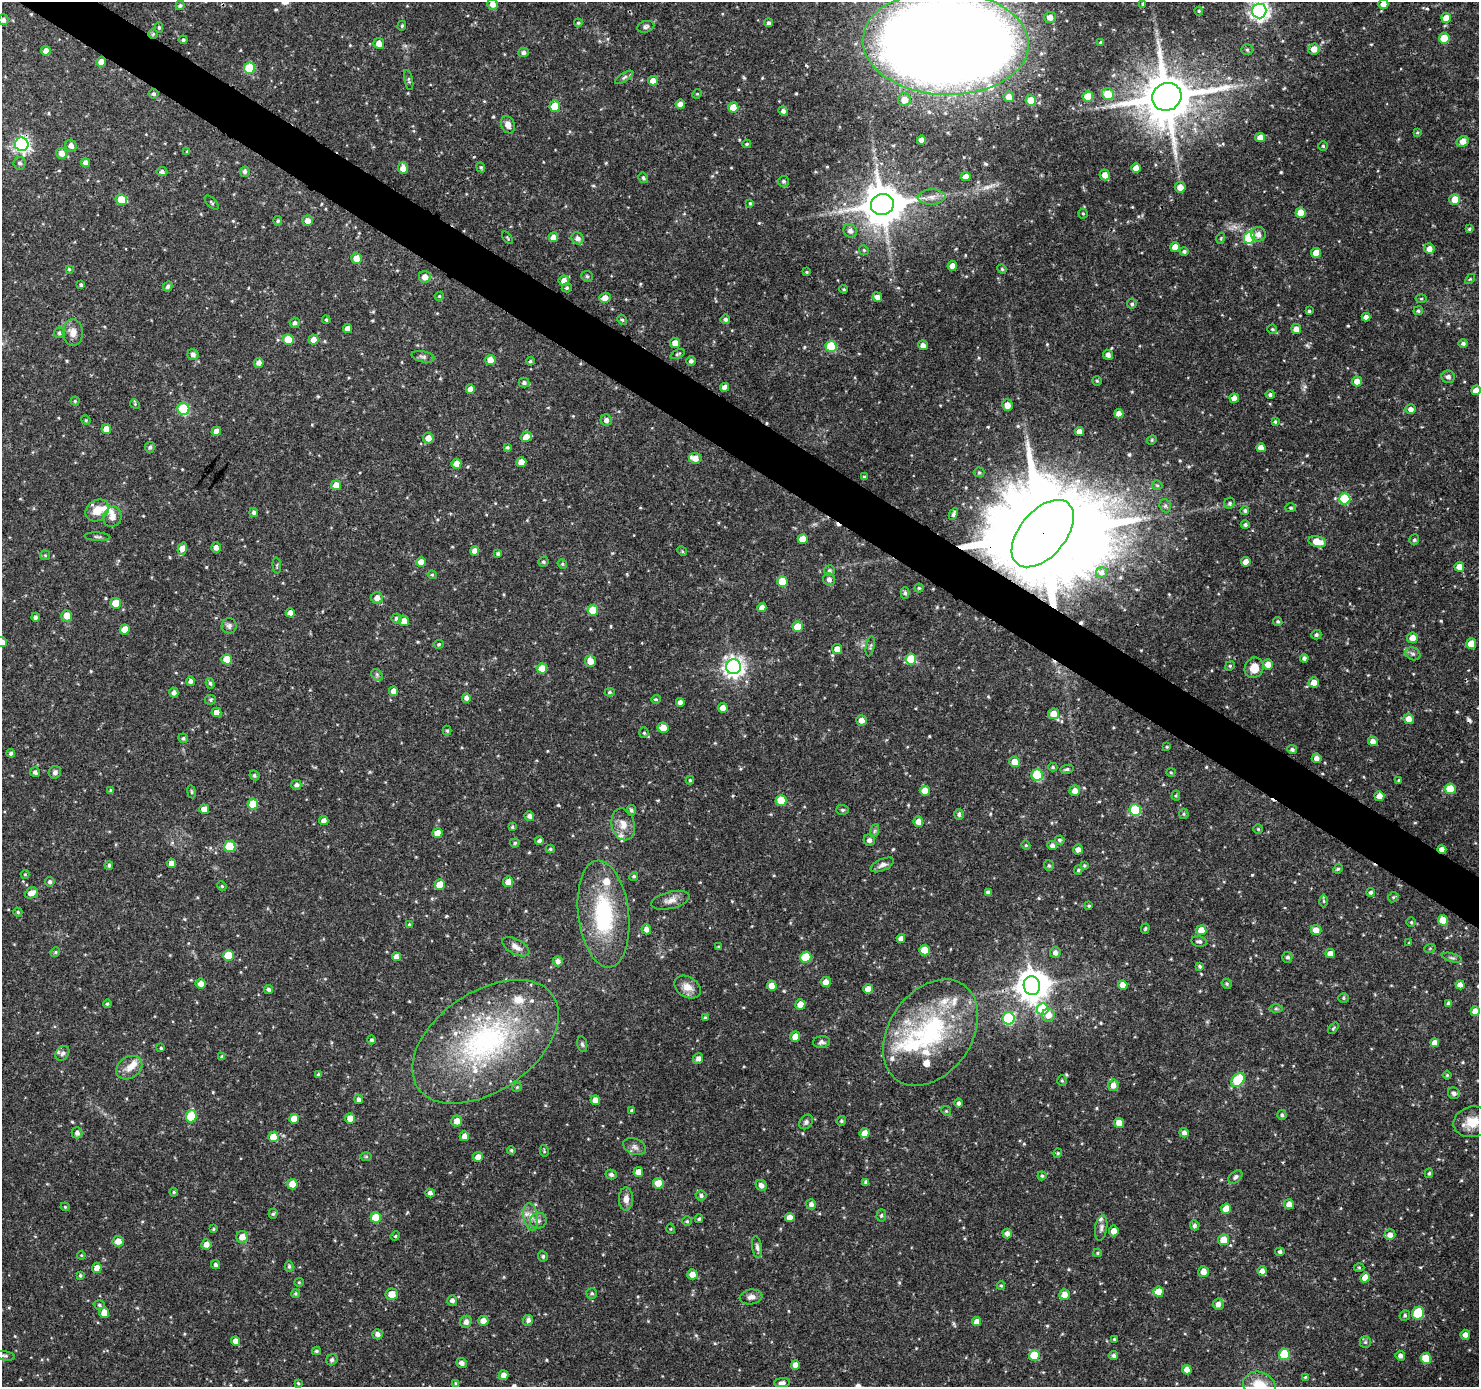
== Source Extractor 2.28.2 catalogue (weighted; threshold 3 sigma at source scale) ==
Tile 11 of 4 x 4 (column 3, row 3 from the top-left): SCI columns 2959-4435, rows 1573-2957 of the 5923 x 5981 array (HDU 1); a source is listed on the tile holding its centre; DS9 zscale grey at full resolution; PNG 1481 x 1389 px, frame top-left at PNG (2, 2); each listed source drawn as its Kron ellipse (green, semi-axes under 4 px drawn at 4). Shown black and unused: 4% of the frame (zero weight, under 3 of 4 exposures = <1% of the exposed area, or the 3 px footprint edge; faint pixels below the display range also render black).
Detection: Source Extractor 2.28.2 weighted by HDU 2 'WHT'; one run over the whole footprint, this tile lists its part. Background 0.0397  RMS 0.0025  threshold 0.0113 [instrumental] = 3 sigma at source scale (4.5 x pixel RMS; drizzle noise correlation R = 1.50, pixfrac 1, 0.0396/0.0396 arcsec/px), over >= 5 px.
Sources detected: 593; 1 inside a brighter object's white glare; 6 cosmic-ray / hot-pixel residue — neither listed nor drawn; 22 inside a brighter listed object's ellipse — not listed separately; of the other 564, all 500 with FLUX_AUTO >= 0.259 (the completeness limit of this list) listed and drawn (64 fainter detections not listed), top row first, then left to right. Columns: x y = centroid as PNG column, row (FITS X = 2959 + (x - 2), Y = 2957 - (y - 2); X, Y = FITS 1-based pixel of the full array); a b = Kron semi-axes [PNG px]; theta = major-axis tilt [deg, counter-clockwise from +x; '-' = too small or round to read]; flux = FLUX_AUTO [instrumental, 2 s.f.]
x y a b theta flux
493 4 5 5 - 1.7
1143 4 3 3 - 0.35
1383 4 5 5 - 1.7
180 5 5 4 - 0.48
1199 11 4 4 - 0.31
1259 11 7 7 - 110
1050 17 6 5 - 1.7
1446 18 5 5 - 3.4
3 20 5 5 - 0.72
578 23 4 4 - 0.29
769 23 4 4 - 0.56
402 26 5 4 - 0.32
159 27 5 4 - 0.38
646 27 9 5 15 0.66
153 34 5 5 - 0.37
1444 38 5 5 - 5.9
183 40 4 4 - 0.39
1101 42 3 3 - 0.44
379 43 5 5 - 1.9
946 43 83 52 -2 850
1314 49 5 5 - 2.1
1247 50 6 5 - 0.42
46 51 5 5 - 1.6
523 52 5 4 - 0.81
101 62 5 5 - 1.9
250 68 6 5 - 13
624 77 10 4 32 0.57
409 80 10 4 -80 0.42
653 81 5 4 - 2
153 94 5 5 - 0.55
697 94 5 4 - 0.26
1108 94 6 6 - 4.5
1009 97 5 5 - 2.1
1088 97 5 5 - 6.7
1167 97 15 13 33 1400
904 100 6 6 - 2.3
1031 100 5 5 - 4.1
680 104 5 4 - 1.6
555 106 5 5 - 5.5
733 107 5 5 - 3.7
783 111 5 4 - 0.83
508 125 9 6 -68 1.3
1417 132 4 3 - 0.28
1260 137 5 4 - 1.9
921 140 4 4 - 1.6
1463 141 6 5 - 2.2
22 144 7 6 - 64
747 144 4 4 - 0.33
71 146 6 5 - 1.3
1323 146 5 5 - 0.37
187 152 4 4 - 0.27
61 153 5 5 - 1.8
85 162 4 4 - 1
20 163 6 6 - 0.65
481 167 5 4 - 0.32
403 168 6 5 - 1.9
1136 168 5 5 - 2
162 172 5 4 - 0.67
245 172 5 5 - 0.61
1105 175 5 5 - 1.9
966 177 5 4 - 2.1
643 178 5 4 - 0.53
783 181 5 5 - 0.54
1180 187 5 5 - 2.2
932 197 14 7 3 1.7
121 199 6 5 - 5.3
1455 199 5 5 - 3.3
212 203 9 3 -46 0.36
750 203 4 4 - 0.32
882 204 11 10 - 890
1083 213 5 4 - 0.3
1301 213 5 5 - 4
307 220 5 5 - 1.6
278 221 5 4 - 0.39
1469 229 4 3 - 0.33
850 231 7 6 - 1.1
1258 234 7 7 - 1.4
553 237 5 5 - 1.6
507 238 7 3 -51 0.26
578 238 7 5 -41 1.1
1221 238 5 3 - 0.26
1249 238 6 5 - 16
1175 247 5 5 - 2.5
1429 249 5 5 - 1.6
864 250 5 4 - 0.3
1184 252 4 4 - 0.55
1316 253 5 5 - 3.2
356 258 5 5 - 2.5
952 266 5 4 - 1.8
69 269 4 4 - 0.3
1002 269 5 4 - 0.3
807 272 4 3 - 0.29
587 276 6 5 - 0.4
425 277 6 6 - 2.1
1470 279 6 4 44 0.28
564 281 5 5 - 1.8
81 285 4 4 - 0.43
168 286 5 4 - 0.6
567 288 5 4 - 0.37
844 289 4 3 - 0.3
439 296 4 4 - 0.31
877 297 5 4 - 1.4
605 298 5 5 - 1.9
1421 299 5 3 - 0.28
1132 304 5 4 - 0.42
1309 311 4 4 - 0.33
1418 311 5 4 - 0.45
1366 317 4 4 - 1.3
725 319 5 4 - 0.6
326 320 4 3 - 0.3
622 320 5 4 - 0.39
295 323 5 5 - 0.78
347 328 4 4 - 1.2
1272 329 5 4 - 0.36
1296 329 5 5 - 2
59 333 5 5 - 0.59
73 333 13 10 -86 2.2
288 339 5 5 - 5.2
313 340 5 5 - 1.8
675 343 5 5 - 2.3
1463 343 4 4 - 0.55
923 345 5 4 - 1.4
831 346 5 5 - 13
678 354 7 3 25 0.37
193 355 6 5 - 0.94
1108 355 5 5 - 1.1
423 357 11 5 -12 0.8
490 360 5 5 - 2.8
530 361 4 3 - 0.35
691 361 5 5 - 0.73
259 363 5 5 - 1.2
1448 377 7 6 - 0.85
1097 381 5 4 - 0.31
1357 381 5 5 - 2.2
524 383 5 5 - 0.58
725 387 4 4 - 1.9
470 389 5 4 - 1.9
1476 390 5 4 - 2.2
1270 395 4 4 - 0.59
1234 398 5 4 - 1.9
75 401 4 4 - 0.33
135 404 5 4 - 0.28
1007 405 6 5 - 1.9
183 409 6 6 - 20
1411 409 5 5 - 1.2
1119 414 4 4 - 1.8
86 420 5 4 - 0.32
606 420 5 5 - 1.1
1275 422 4 3 - 0.35
106 429 5 5 - 1.9
216 431 5 4 - 1.9
1079 432 4 4 - 1.7
526 437 5 5 - 2.3
428 438 5 5 - 1.8
1152 440 5 4 - 0.31
150 447 5 5 - 0.59
507 447 4 3 - 0.36
1261 448 4 4 - 1.8
695 458 6 5 - 1.9
521 462 5 5 - 3.2
456 464 5 5 - 2.9
979 472 5 5 - 0.36
864 477 3 3 - 0.32
336 485 5 5 - 2.3
1157 485 5 4 - 0.38
1345 499 5 5 - 16
1230 503 6 5 - 0.52
1165 506 7 5 -70 0.59
1291 508 5 4 - 0.36
97 510 12 10 36 3.5
1245 510 4 4 - 0.46
254 512 4 4 - 0.74
953 514 6 4 64 0.67
112 517 10 9 - 1.6
1245 525 4 4 - 0.56
1043 534 40 23 50 8200
97 537 13 3 -3 0.5
803 539 5 5 - 4.2
1414 540 5 5 - 0.42
1317 542 9 5 -15 4.2
216 547 5 5 - 1
182 549 6 4 73 2.9
475 551 4 4 - 1.7
682 551 5 4 - 0.28
498 553 4 4 - 0.48
45 555 5 5 - 0.3
421 562 5 5 - 2
543 562 5 5 - 0.4
1246 562 5 4 - 1.6
562 564 5 4 - 0.35
277 565 8 3 -85 0.29
1459 567 5 5 - 2.6
829 571 5 5 - 0.56
1101 572 5 5 - 0.73
432 575 4 4 - 0.28
829 579 6 6 - 0.97
782 582 5 5 - 6.4
919 588 4 4 - 0.33
905 593 5 4 - 0.52
377 598 6 5 - 1.8
116 603 5 5 - 4
762 607 4 4 - 1.4
593 610 5 5 - 6
290 613 5 4 - 1.4
67 616 5 5 - 2.7
35 617 4 4 - 0.62
397 619 5 5 - 0.99
404 621 5 5 - 2.1
1278 622 5 4 - 0.43
229 626 7 7 - 0.71
798 627 5 5 - 6.2
125 629 5 5 - 2.5
1316 635 5 4 - 0.59
1412 638 5 5 - 2.1
2 642 5 5 - 1.6
439 644 5 4 - 0.35
1471 644 5 5 - 4.1
870 646 10 3 78 0.42
837 649 5 5 - 1.8
1413 654 8 6 -26 0.74
1304 658 4 4 - 0.7
227 659 5 5 - 4.3
911 659 5 5 - 7
590 661 6 5 - 2.1
1268 664 5 5 - 2.1
1230 666 5 4 - 0.35
733 667 7 7 - 130
1254 668 10 9 - 3.3
542 669 5 5 - 3.8
377 675 6 5 - 0.49
190 681 5 4 - 0.7
1314 682 5 5 - 2
210 683 5 4 - 0.48
394 691 5 4 - 1.9
610 692 5 4 - 0.41
174 693 5 4 - 0.94
466 698 5 4 - 1
656 699 4 4 - 0.3
210 700 5 5 - 0.38
680 702 4 4 - 0.99
723 708 5 5 - 1.8
217 712 5 4 - 2.2
1053 714 5 5 - 2.7
1409 719 5 5 - 1.8
861 720 5 5 - 1.5
663 728 5 5 - 2.5
447 731 5 4 - 0.32
644 733 5 4 - 0.34
183 738 5 4 - 0.47
1373 741 5 4 - 1.3
1167 747 4 3 - 0.28
1292 749 5 4 - 0.57
11 753 4 4 - 0.68
1317 758 5 5 - 1.3
1014 762 5 5 - 2.9
1053 767 4 4 - 0.35
1067 769 6 4 8 0.43
35 772 5 4 - 0.66
55 772 6 6 - 0.83
1171 772 4 4 - 0.28
254 775 5 4 - 0.44
1037 775 6 5 - 16
690 780 4 4 - 0.33
1399 780 4 3 - 0.27
296 785 5 5 - 0.72
1450 789 5 5 - 6.5
111 791 4 4 - 0.44
925 791 5 5 - 2.9
1075 791 5 5 - 1.7
191 792 6 3 -81 0.3
1176 796 5 4 - 0.3
1379 796 5 5 - 2.2
781 800 5 5 - 6.4
253 804 5 5 - 6.4
204 809 5 5 - 2.7
631 810 5 4 - 0.51
842 810 6 5 - 0.42
1135 810 6 5 - 16
959 814 5 4 - 0.58
1184 814 5 5 - 0.35
529 816 4 4 - 0.91
324 821 5 4 - 1.1
918 822 5 5 - 2
623 824 16 11 -77 2.8
512 827 4 4 - 0.35
1258 829 5 5 - 0.31
874 831 7 4 71 0.47
438 833 5 5 - 2.8
869 840 6 5 - 0.95
1059 840 5 4 - 0.48
539 841 4 4 - 0.73
515 843 5 4 - 0.42
1026 845 4 4 - 0.26
1052 845 5 4 - 0.94
230 846 5 5 - 11
550 849 4 3 - 0.35
1442 849 5 4 - 1.8
1078 850 5 5 - 1.2
171 863 4 4 - 2
109 865 4 4 - 0.49
882 865 12 5 24 1
1049 866 5 5 - 0.45
1084 866 4 4 - 0.35
1338 869 5 4 - 0.36
1078 870 4 4 - 0.36
25 874 4 4 - 0.26
634 876 5 4 - 0.43
50 882 5 4 - 0.59
508 882 5 5 - 2.1
440 884 5 5 - 3.9
222 886 5 4 - 0.31
988 892 4 4 - 0.69
1371 892 4 4 - 0.5
31 893 6 5 - 2
1393 897 5 4 - 0.36
670 900 19 8 14 1.9
1324 901 6 4 -89 0.35
1089 906 4 3 - 0.28
18 912 4 4 - 0.33
603 914 54 25 -83 23
1443 920 5 5 - 3.7
1411 922 5 5 - 0.36
409 925 4 4 - 0.42
646 929 5 4 - 1.2
1145 929 5 3 - 0.33
1201 930 5 5 - 3.4
1316 930 5 5 - 2.1
901 939 4 4 - 1.3
1199 941 8 5 -11 0.65
1409 943 4 3 - 0.26
516 947 15 7 -28 1.6
719 947 4 3 - 0.26
1430 948 6 3 19 0.27
925 950 5 5 - 5
55 952 5 4 - 0.33
1055 952 5 5 - 0.95
1330 954 5 4 - 1.7
228 956 5 5 - 7.3
396 957 4 4 - 1.6
806 957 5 5 - 9.8
1287 957 5 5 - 0.67
1452 958 10 3 -15 0.47
558 961 5 5 - 1
1200 966 4 4 - 0.43
826 982 5 5 - 2
201 983 5 5 - 1.7
1227 984 5 4 - 0.41
1123 985 5 4 - 2.1
1460 985 5 4 - 1.4
772 986 5 5 - 2.7
1032 986 9 8 - 400
687 987 14 10 -32 2.4
868 989 5 5 - 2.4
268 990 4 4 - 0.63
1344 998 5 4 - 0.36
1449 1003 4 4 - 0.7
107 1004 4 4 - 0.38
800 1004 5 5 - 2.8
1043 1009 6 5 - 12
1276 1009 7 4 0 0.44
1475 1011 5 4 - 1.8
1048 1015 6 6 - 2.4
705 1018 4 3 - 0.38
1009 1018 6 6 - 21
1333 1028 6 4 50 0.33
930 1033 58 41 55 36
795 1036 5 5 - 2.3
371 1040 4 4 - 0.5
485 1042 82 49 34 56
821 1042 8 6 8 0.72
1435 1043 4 4 - 1.8
582 1044 8 5 -79 0.5
161 1048 3 3 - 0.28
62 1053 8 6 51 0.69
222 1057 4 4 - 0.55
698 1059 5 5 - 1.1
129 1068 14 10 33 2.3
318 1074 4 3 - 0.41
1447 1075 4 4 - 0.28
1062 1080 5 4 - 0.34
1238 1080 8 5 48 14
1113 1085 6 5 - 1.7
517 1087 5 4 - 0.29
1454 1093 6 5 - 0.77
358 1099 5 4 - 0.65
595 1100 5 4 - 2
959 1103 4 4 - 0.61
631 1110 4 4 - 0.35
946 1111 5 4 - 0.31
1282 1115 5 4 - 0.49
191 1116 6 5 - 10
350 1118 5 5 - 2.3
294 1119 5 5 - 3.2
457 1121 5 5 - 2.1
841 1121 5 4 - 0.41
806 1122 8 6 48 0.66
1472 1122 19 15 14 4.6
1119 1123 5 4 - 2.2
77 1133 5 5 - 0.93
864 1133 5 5 - 2
1184 1133 5 4 - 0.93
464 1136 5 4 - 1.8
273 1137 5 5 - 4.3
635 1147 12 7 -23 1.1
511 1150 4 4 - 0.34
544 1151 6 3 -76 0.28
1058 1153 4 4 - 0.3
366 1156 6 4 0 0.33
478 1157 5 5 - 1.9
638 1172 5 4 - 2
1429 1173 5 4 - 0.41
611 1175 5 5 - 0.67
1042 1176 4 4 - 0.38
1236 1177 8 5 42 0.59
866 1182 4 4 - 0.73
658 1183 5 5 - 2.9
292 1184 5 5 - 2.7
761 1185 6 5 - 1.3
174 1192 4 4 - 0.3
430 1193 4 4 - 0.91
701 1195 5 5 - 0.65
626 1199 11 7 -90 1.5
811 1204 5 5 - 0.96
1289 1204 5 5 - 1.7
65 1207 4 4 - 0.26
1226 1209 5 5 - 3
273 1214 5 4 - 0.4
881 1215 6 4 87 0.45
376 1217 5 5 - 6.2
531 1217 14 7 -81 1.8
790 1217 5 4 - 1.9
699 1219 4 3 - 0.42
538 1221 8 7 - 0.97
687 1221 5 5 - 0.37
1195 1225 5 4 - 0.6
1101 1228 13 6 81 0.89
213 1229 4 3 - 0.27
671 1229 5 3 - 0.26
1114 1231 5 4 - 2
1007 1234 5 4 - 1.2
1390 1235 5 5 - 1.5
395 1236 5 4 - 0.33
242 1237 6 6 - 2
1224 1240 5 5 - 2.9
118 1241 6 5 - 2.3
206 1244 5 5 - 1.7
757 1247 11 5 -83 0.73
1280 1252 4 4 - 0.62
1098 1253 4 4 - 0.3
81 1255 4 4 - 0.26
543 1256 5 5 - 0.45
215 1265 5 4 - 0.61
289 1266 5 4 - 0.51
1359 1267 5 3 - 0.26
97 1268 5 5 - 2
1262 1271 4 4 - 1.3
1203 1272 5 5 - 1.9
692 1274 5 5 - 2
80 1275 4 4 - 0.43
1365 1278 5 4 - 2.3
299 1282 5 4 - 0.29
1001 1286 4 4 - 0.3
1159 1292 5 5 - 3.7
295 1293 4 4 - 0.37
592 1293 5 5 - 0.49
392 1294 6 6 - 2.4
1064 1294 5 5 - 2.2
751 1297 11 7 8 1.3
452 1301 5 5 - 0.8
1218 1304 6 5 - 1.3
99 1305 6 4 -18 0.39
104 1313 5 5 - 2.2
1418 1313 6 6 - 13
1405 1315 5 5 - 0.48
528 1320 5 5 - 0.86
483 1321 5 5 - 1.9
466 1322 6 5 - 1.1
977 1322 4 4 - 1.7
377 1334 5 5 - 0.95
1465 1335 5 4 - 1.3
1114 1339 4 4 - 0.33
235 1341 4 4 - 1.7
1365 1342 6 5 - 0.45
316 1351 4 3 - 0.38
1284 1354 5 5 - 10
1034 1355 5 5 - 8.1
4 1356 10 4 -9 0.57
1114 1356 4 4 - 0.61
1400 1356 5 4 - 0.84
1426 1358 5 5 - 5.2
332 1360 6 5 - 0.63
462 1363 5 5 - 1.1
795 1365 5 4 - 1.7
1187 1370 5 4 - 1.8
503 1375 5 5 - 1.5
1305 1377 4 3 - 0.26
298 1383 3 3 - 0.28
782 1383 8 4 7 0.88
456 1384 4 3 - 0.49
1259 1386 17 13 -21 6.4
Overlapping masked pixels (flux is a lower limit): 7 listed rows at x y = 153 34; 946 43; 101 62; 1167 97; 22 144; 1043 534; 1442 849
Isophote crosses this tile's border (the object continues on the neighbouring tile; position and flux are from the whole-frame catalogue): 8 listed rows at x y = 493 4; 1383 4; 1259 11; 3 20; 946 43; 1476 390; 2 642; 1259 1386